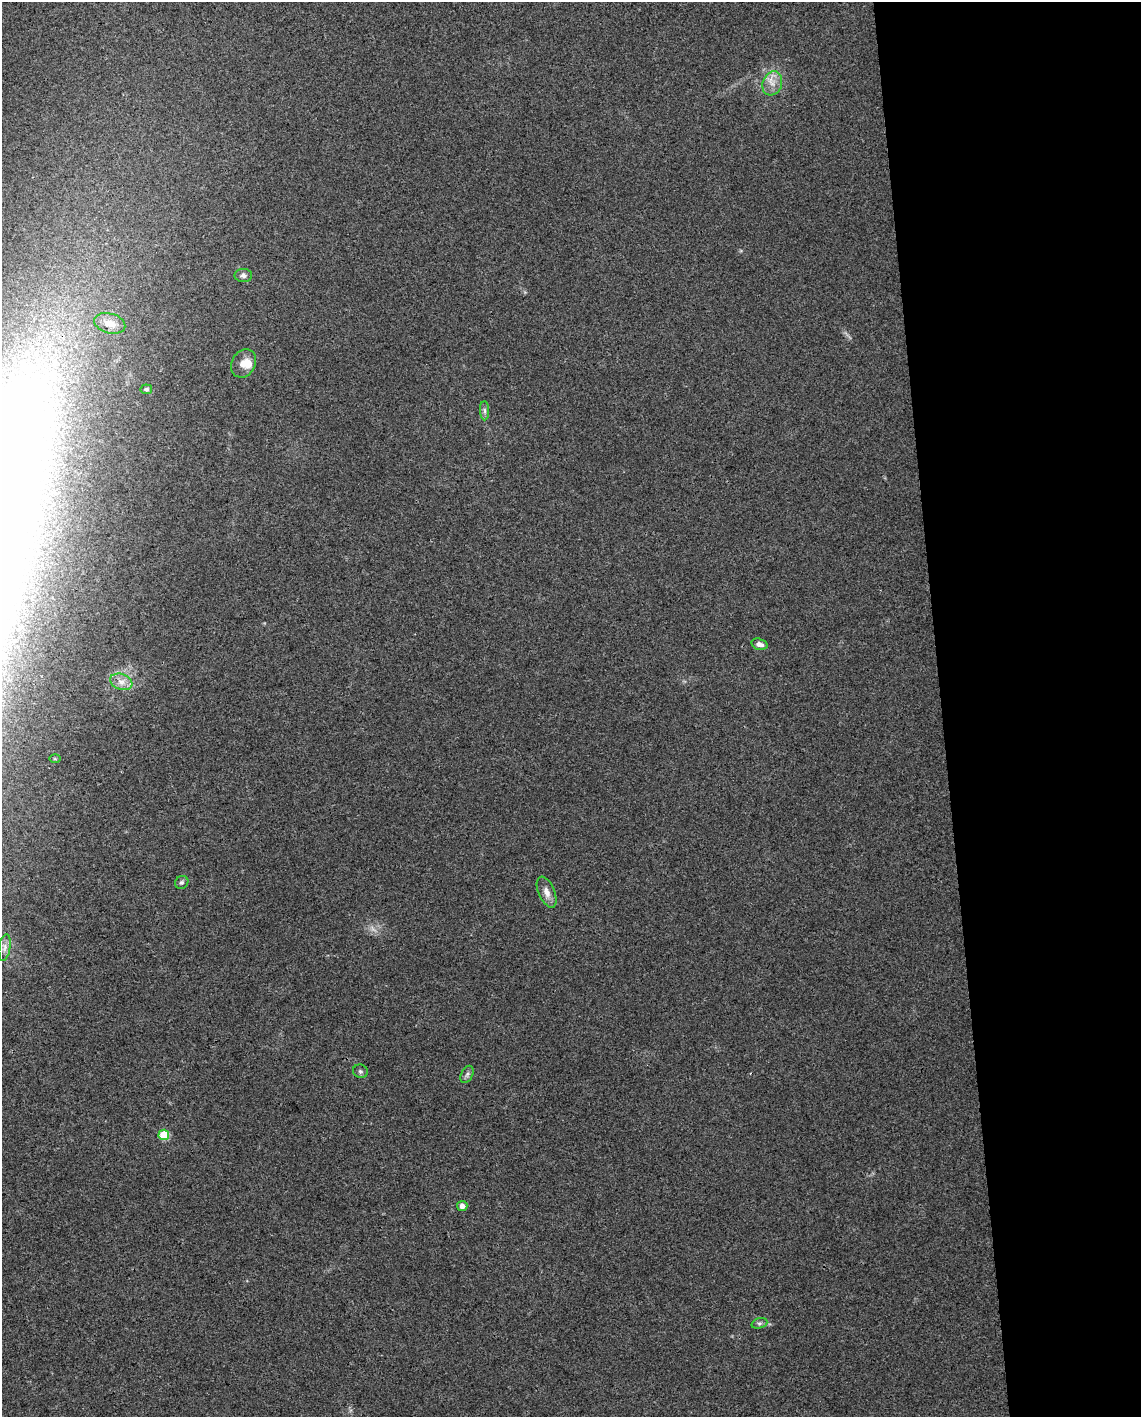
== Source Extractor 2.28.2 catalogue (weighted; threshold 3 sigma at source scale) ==
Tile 8 of 4 x 3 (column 4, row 2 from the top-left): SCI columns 3417-4555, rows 1466-2880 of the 4555 x 4306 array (HDU 1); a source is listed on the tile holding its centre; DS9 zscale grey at full resolution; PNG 1143 x 1419 px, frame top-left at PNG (2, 2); each listed source drawn as its Kron ellipse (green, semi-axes under 4 px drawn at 4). Shown black and unused: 18% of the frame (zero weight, under 3 of 4 exposures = <1% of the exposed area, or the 3 px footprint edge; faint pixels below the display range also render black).
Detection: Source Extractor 2.28.2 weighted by HDU 2 'WHT'; one run over the whole footprint, this tile lists its part. Background 0.0216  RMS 0.0037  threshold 0.0168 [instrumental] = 3 sigma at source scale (4.5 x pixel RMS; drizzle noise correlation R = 1.50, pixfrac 1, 0.0396/0.0396 arcsec/px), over >= 5 px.
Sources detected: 19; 1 too faint to see at this stretch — neither listed nor drawn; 1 inside a brighter listed object's ellipse — not listed separately; the other 17 listed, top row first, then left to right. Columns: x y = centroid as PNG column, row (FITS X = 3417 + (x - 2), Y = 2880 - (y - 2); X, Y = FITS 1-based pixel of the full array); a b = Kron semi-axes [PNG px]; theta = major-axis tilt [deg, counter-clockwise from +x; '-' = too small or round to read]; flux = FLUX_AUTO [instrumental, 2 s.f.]
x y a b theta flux
772 83 12 9 72 3.4
243 275 9 6 -1 1.4
110 323 16 10 -16 4.3
243 363 15 11 61 4
146 389 6 5 - 0.76
485 411 9 4 -89 1
759 644 8 5 -16 1.8
121 682 11 7 -20 2.6
55 759 6 4 -1 0.44
182 882 7 6 - 0.81
547 892 16 8 -67 2.9
5 947 13 5 80 1.8
360 1071 7 6 - 0.82
467 1074 9 5 63 1
164 1135 5 5 - 14
462 1206 5 5 - 2
759 1323 8 5 18 0.84